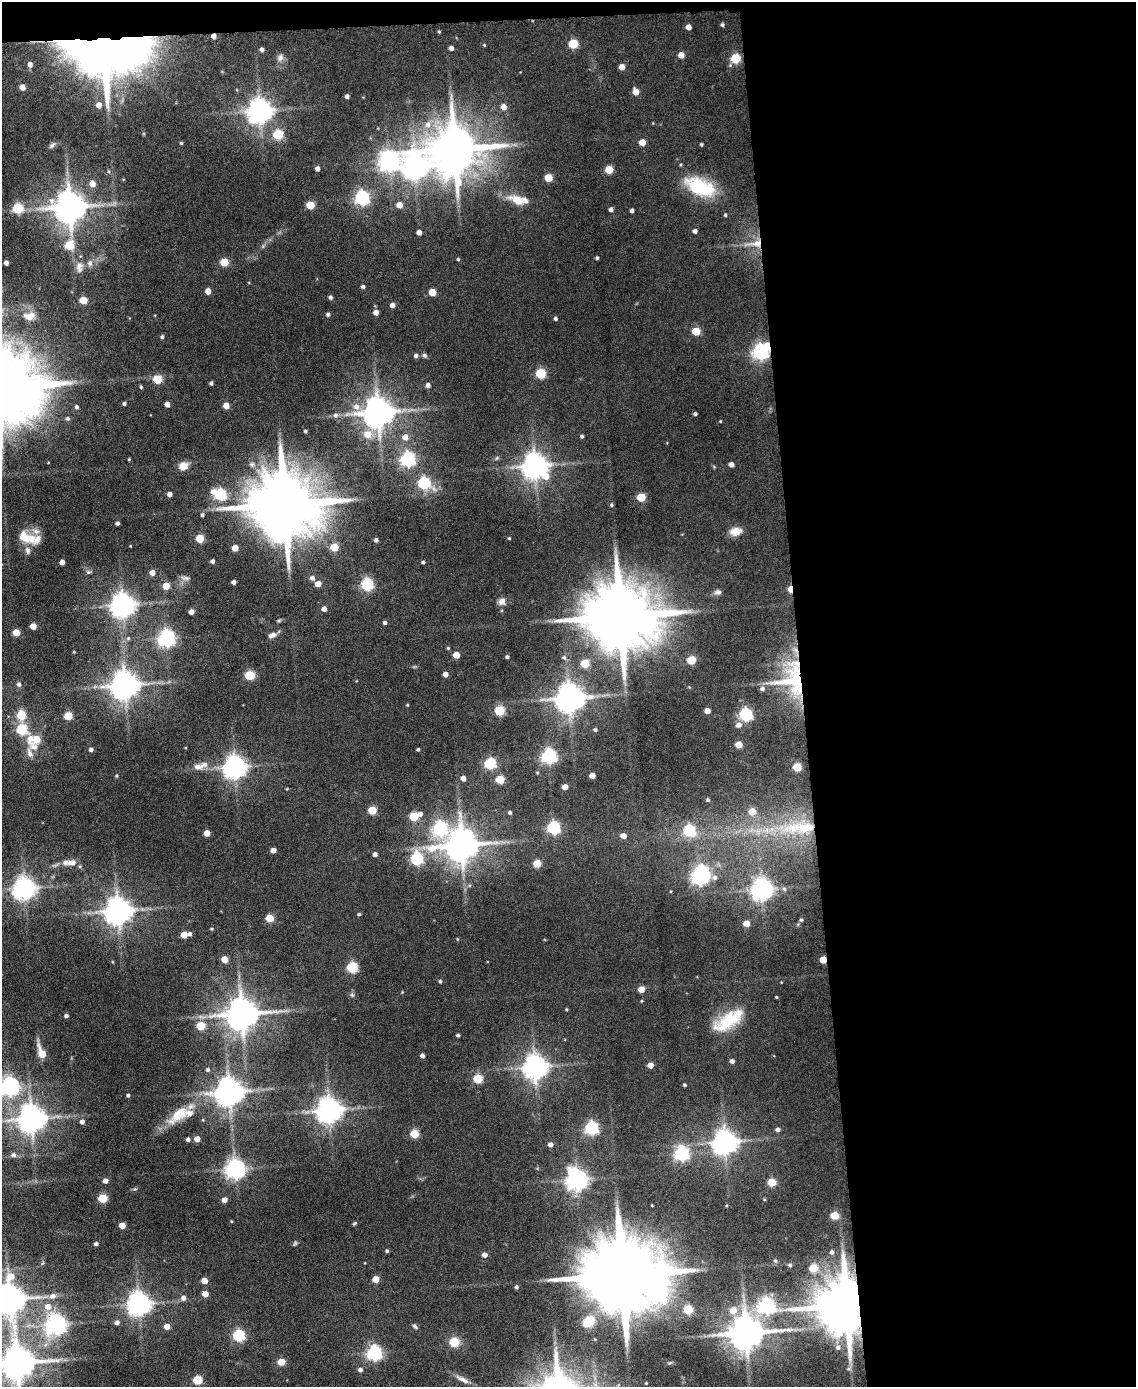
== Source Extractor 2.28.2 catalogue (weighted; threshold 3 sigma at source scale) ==
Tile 4 of 4 x 3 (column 4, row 1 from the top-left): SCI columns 3401-4534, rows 3003-4387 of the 4534 x 4512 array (HDU 1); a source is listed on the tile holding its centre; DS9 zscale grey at full resolution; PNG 1138 x 1389 px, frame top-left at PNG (2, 2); no overlay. Shown black and unused: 31% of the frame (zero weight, under 4 of 8 exposures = <1% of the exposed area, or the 3 px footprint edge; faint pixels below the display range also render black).
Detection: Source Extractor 2.28.2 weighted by HDU 2 'WHT'; one run over the whole footprint, this tile lists its part. Background 0.0942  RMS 0.0056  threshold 0.0228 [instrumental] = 3 sigma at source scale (4.09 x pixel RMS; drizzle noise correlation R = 1.36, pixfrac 0.8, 0.05/0.05 arcsec/px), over >= 5 px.
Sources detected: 305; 3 too faint to see at this stretch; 3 inside a brighter object's white glare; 1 cosmic-ray / hot-pixel residue — not listed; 8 inside a brighter listed object's ellipse — not listed separately; the other 290 listed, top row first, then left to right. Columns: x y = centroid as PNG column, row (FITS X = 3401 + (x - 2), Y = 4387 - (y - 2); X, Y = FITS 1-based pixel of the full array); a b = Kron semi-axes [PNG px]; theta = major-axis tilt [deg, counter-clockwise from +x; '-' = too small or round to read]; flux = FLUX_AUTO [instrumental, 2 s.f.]
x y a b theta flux
722 25 5 4 - 0.96
688 27 4 4 - 3.8
439 32 4 3 - 0.65
573 44 5 5 - 28
484 45 4 4 - 0.55
104 47 46 35 -6 1100
451 48 4 4 - 2.4
262 49 4 4 - 1.8
681 55 5 4 - 5.7
280 57 10 7 61 2.3
735 58 5 5 - 33
30 64 5 5 - 2.8
622 67 5 4 - 5.1
22 87 5 5 - 4
636 92 5 4 - 6.7
347 96 4 4 - 1.6
99 105 6 5 - 4.1
504 107 5 5 - 4.6
260 111 8 8 - 560
428 125 10 8 22 4.5
278 134 5 5 - 35
642 142 5 5 - 7.8
181 143 3 3 - 0.65
701 144 3 3 - 0.77
52 145 10 5 45 1.4
455 149 14 13 - 2900
389 161 8 8 - 300
415 167 10 9 - 550
317 168 4 4 - 2.1
609 170 5 5 - 16
548 178 5 5 - 15
92 184 5 5 - 5.3
700 187 40 20 -24 29
362 198 6 6 - 140
518 200 21 10 -19 10
310 205 5 5 - 17
399 205 5 5 - 5.2
70 207 9 9 - 1200
18 208 5 5 - 40
611 209 4 4 - 1.8
632 211 4 4 - 1.6
725 215 4 4 - 0.69
695 231 4 4 - 1.9
419 232 4 4 - 2.9
755 244 30 11 5 9.9
69 245 5 5 - 21
597 258 3 3 - 0.95
458 259 4 4 - 0.67
224 262 5 5 - 18
6 263 4 4 - 1.8
90 263 9 7 83 2.3
79 267 16 10 89 4.2
363 287 4 4 - 1.4
208 291 5 4 - 5.8
432 292 5 5 - 11
330 297 4 4 - 1.4
83 300 5 5 - 14
392 305 5 4 - 2.8
376 312 5 4 - 3.4
328 314 5 4 - 1.2
30 316 18 12 5 6.9
555 319 4 4 - 1.1
696 331 5 5 - 18
162 337 4 4 - 1.1
760 352 6 6 - 180
424 355 7 5 -33 1.3
416 356 5 5 - 1.6
541 374 5 5 - 39
157 379 5 5 - 23
211 383 4 3 - 1.2
428 385 5 5 - 2.4
141 387 4 4 - 0.68
124 404 4 4 - 1.3
167 404 4 4 - 3.8
226 406 5 5 - 7.1
77 407 5 4 - 1.3
356 407 8 7 - 3.1
378 412 9 9 - 1100
695 414 4 3 - 1.1
335 415 7 6 - 1.3
68 418 5 5 - 1.3
720 421 4 3 - 0.46
305 431 3 3 - 0.75
367 434 8 8 - 6.4
582 436 4 4 - 0.98
405 437 6 6 - 3.8
496 458 6 4 69 0.72
129 459 4 3 - 0.49
408 459 6 6 - 140
731 464 4 4 - 2.9
183 466 11 9 33 5.3
535 466 9 8 - 630
424 483 6 5 - 69
214 492 6 6 - 4.1
169 494 4 4 - 2.8
220 494 6 6 - 65
641 497 5 5 - 20
284 505 20 17 -1 6100
611 505 4 4 - 0.82
202 515 4 4 - 1.1
117 523 4 3 - 1.4
735 531 15 10 10 5
28 538 25 12 -20 11
509 538 4 4 - 0.59
200 539 5 5 - 19
376 540 4 4 - 1.4
130 546 3 2 - 0.35
334 547 5 5 - 15
235 548 5 4 - 7.1
212 561 4 4 - 1.7
62 562 4 4 - 3.2
423 562 4 3 - 0.99
88 572 7 5 -1 1.2
152 573 5 5 - 4.3
185 578 13 6 -4 1.9
312 578 5 5 - 2.2
233 582 4 4 - 2
318 584 5 4 - 5.1
367 584 6 6 - 73
166 586 5 5 - 11
790 589 5 4 - 14
718 592 9 7 1 1.9
502 601 10 9 - 3
123 605 7 7 - 560
324 609 4 4 - 3.3
191 612 4 4 - 3.2
620 616 20 16 -1 6300
385 623 4 4 - 1.2
33 626 5 4 - 6.6
16 633 5 5 - 11
272 635 10 6 18 2.5
128 638 6 5 - 1
167 638 6 6 - 210
448 648 4 4 - 0.57
74 652 3 3 - 0.42
456 655 5 5 - 7.6
507 657 4 3 - 1.1
564 657 7 6 - 1.3
691 660 5 5 - 21
585 663 5 5 - 19
445 674 4 4 - 3.5
250 675 5 5 - 32
794 681 43 37 -87 49
19 684 5 5 - 1.4
125 685 8 8 - 860
570 698 10 8 16 890
407 705 4 3 - 0.48
500 711 5 5 - 33
707 711 4 4 - 5.1
746 714 6 6 - 93
21 715 5 5 - 25
68 716 5 5 - 19
739 725 6 6 - 3.1
22 729 6 5 - 37
595 730 5 4 - 0.94
36 739 9 6 68 11
739 745 5 5 - 9.6
91 750 4 4 - 1.5
418 750 4 3 - 0.75
30 753 33 12 81 6.5
549 756 6 6 - 150
490 763 5 5 - 58
198 767 16 8 9 4.5
235 767 7 7 - 500
797 767 5 5 - 22
592 775 5 4 - 5.6
116 776 4 3 - 0.57
463 778 4 4 - 3.6
500 779 5 5 - 21
565 787 4 4 - 4.8
708 800 4 4 - 0.83
372 810 5 5 - 19
752 811 5 5 - 9.4
510 812 4 4 - 1.2
420 814 5 5 - 2.2
414 816 5 5 - 22
440 828 7 7 - 110
553 828 6 6 - 89
800 828 57 16 2 39
689 830 6 6 - 57
207 833 4 4 - 6.8
623 836 5 4 - 4.4
462 845 11 9 13 1200
273 850 4 4 - 3.3
375 854 4 4 - 1.9
416 859 6 6 - 78
72 863 15 9 2 3.8
537 863 5 5 - 17
699 877 7 5 -18 130
714 877 8 7 - 2.1
469 885 5 3 - 0.62
24 888 8 7 - 440
762 889 7 7 - 410
118 911 8 8 - 780
359 914 4 3 - 0.77
270 918 5 5 - 18
801 920 5 5 - 0.83
746 923 5 4 - 7.1
212 929 4 4 - 0.7
190 934 4 4 - 1.5
184 935 5 5 - 7.3
457 939 4 3 - 0.44
225 959 5 4 - 9.2
823 960 5 4 - 11
352 967 5 5 - 48
440 981 4 4 - 0.91
641 989 5 4 - 6.8
352 995 6 6 - 1.1
776 997 3 2 - 0.5
566 1009 3 3 - 0.59
242 1014 10 9 - 1200
66 1016 4 4 - 1.5
729 1020 40 16 32 23
201 1026 5 5 - 19
458 1035 4 3 - 0.96
42 1053 11 5 -68 12
422 1056 4 4 - 1.8
732 1061 4 4 - 2.1
651 1065 5 4 - 5.6
535 1067 8 7 - 550
208 1070 5 5 - 1.2
478 1079 5 5 - 29
685 1085 4 4 - 0.75
9 1086 7 7 - 270
229 1092 8 8 - 860
128 1095 4 4 - 0.95
329 1110 8 8 - 630
179 1114 39 16 40 17
32 1119 8 8 - 790
203 1120 5 3 - 0.57
82 1122 5 5 - 2.2
591 1128 6 6 - 110
778 1129 5 4 - 2
414 1134 5 5 - 22
188 1139 4 4 - 1.7
197 1139 4 4 - 5.8
725 1142 8 7 - 570
550 1145 4 4 - 2.2
681 1154 6 6 - 130
14 1155 6 6 - 1.5
235 1169 7 7 - 320
577 1180 7 7 - 370
105 1181 5 5 - 2.8
772 1182 5 5 - 23
135 1189 6 5 - 0.75
103 1198 5 5 - 25
224 1200 5 5 - 3.1
726 1206 4 3 - 0.45
835 1216 5 5 - 19
232 1221 4 3 - 0.46
355 1223 6 4 28 0.73
122 1225 5 4 - 7.9
96 1244 4 3 - 1.3
387 1251 4 3 - 0.91
832 1252 5 5 - 1.4
485 1255 5 4 - 3.2
775 1261 6 5 - 1.1
790 1265 5 5 - 1
813 1268 5 5 - 20
621 1275 25 17 2 9700
376 1279 5 4 - 8.9
204 1281 4 4 - 6.6
516 1287 4 4 - 1.3
205 1294 5 4 - 5.5
52 1296 9 7 22 2.6
183 1298 6 6 - 2.4
10 1299 10 8 89 990
139 1304 7 7 - 530
846 1305 14 13 - 4300
48 1306 7 7 - 4
766 1306 9 7 -5 180
688 1310 5 5 - 26
733 1310 7 6 - 7.6
590 1320 6 5 - 25
117 1322 5 5 - 2.2
56 1324 7 7 - 350
167 1326 5 4 - 5.3
415 1326 8 4 -43 1.2
746 1333 10 9 - 1500
239 1335 5 5 - 65
454 1342 8 7 - 11
838 1347 7 6 - 1.8
374 1353 6 6 - 150
281 1362 5 4 - 11
18 1363 10 9 - 1400
848 1369 6 3 17 0.59
360 1370 5 4 - 1.8
462 1379 20 6 -27 3.4
197 1380 5 5 - 28
646 1383 3 3 - 0.41
Overlapping masked pixels (flux is a lower limit): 8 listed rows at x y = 104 47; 755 244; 760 352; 790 589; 794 681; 800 828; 823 960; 846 1305
Isophote crosses this tile's border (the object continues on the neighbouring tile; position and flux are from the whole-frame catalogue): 3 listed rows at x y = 9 1086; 10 1299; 18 1363